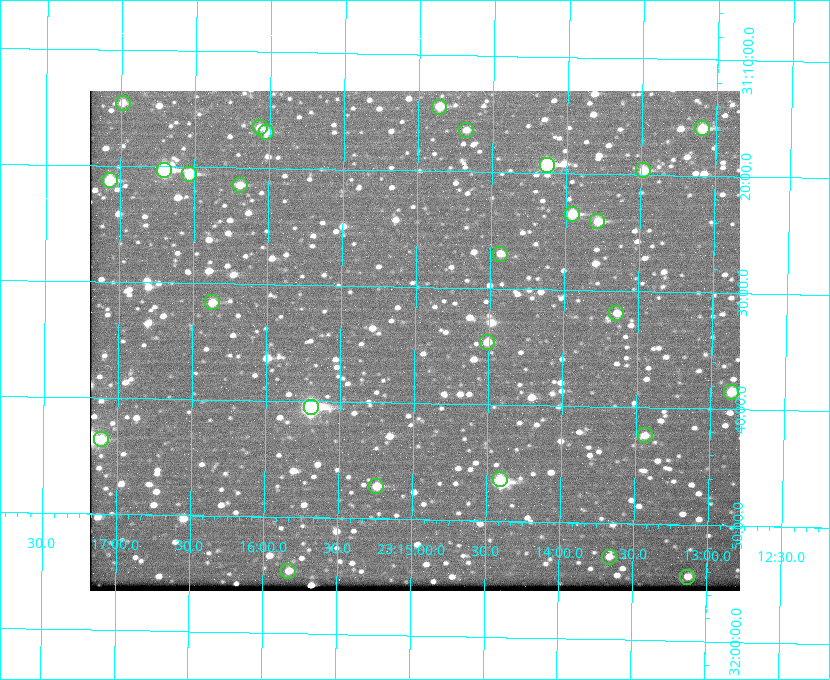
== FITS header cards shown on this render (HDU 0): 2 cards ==
NAXIS1  =                  650 / Width of table row in bytes
NAXIS2  =                  500 / Number of rows in table

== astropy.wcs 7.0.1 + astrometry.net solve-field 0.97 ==
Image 650 x 500 px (HDU 0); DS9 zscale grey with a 90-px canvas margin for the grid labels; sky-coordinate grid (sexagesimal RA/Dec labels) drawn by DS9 from the SOLVED WCS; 27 Tycho-2 reference stars matched to detected sources circled (green)
Header WCS: none
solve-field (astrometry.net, Tycho-2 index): SOLVED blind (the file carries no WCS)
Solved WCS: RA---TAN-SIP/DEC--TAN-SIP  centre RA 23:15:00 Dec +31:35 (348.75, +31.58 deg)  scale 5.17 arcsec/px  FOV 56.0' x 43.0'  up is +179 deg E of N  parity flipped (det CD > 0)
(file carries no celestial WCS; the grid is the blind solution)
Tycho-2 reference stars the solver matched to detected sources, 27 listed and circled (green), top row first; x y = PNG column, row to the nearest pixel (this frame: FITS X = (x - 90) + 1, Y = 500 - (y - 91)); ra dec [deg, ICRS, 3 dp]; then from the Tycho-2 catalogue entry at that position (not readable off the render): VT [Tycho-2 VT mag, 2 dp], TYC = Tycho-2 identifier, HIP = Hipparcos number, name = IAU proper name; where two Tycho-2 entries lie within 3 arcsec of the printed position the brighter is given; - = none
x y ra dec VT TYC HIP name
123 103 349.247 +31.243 11.65 2752-184-1 - -
439 107 348.716 +31.241 10.71 2751-1879-1 - -
260 127 349.017 +31.275 11.37 2752-138-1 - -
702 128 348.274 +31.265 10.04 2751-1349-1 - -
466 130 348.670 +31.274 11.52 2751-699-1 - -
266 132 349.005 +31.281 11.69 2752-129-1 - -
547 165 348.533 +31.321 8.95 2751-241-1 - -
164 170 349.176 +31.338 8.87 2752-38-1 - -
643 170 348.371 +31.327 10.64 2751-1121-1 - -
189 174 349.134 +31.344 10.32 2752-30-1 - -
110 180 349.268 +31.354 10.15 2752-13-1 - -
240 185 349.049 +31.358 11.45 2752-14-1 - -
572 214 348.489 +31.392 10.19 2751-871-1 - -
597 221 348.446 +31.401 10.83 2751-661-1 - -
500 254 348.609 +31.450 11.66 2751-603-1 - -
212 302 349.092 +31.527 11.51 2752-227-1 - -
616 313 348.411 +31.532 11.57 2751-1753-1 - -
487 342 348.628 +31.577 11.53 2751-2055-1 - -
731 392 348.216 +31.641 10.50 2751-2059-1 - -
311 407 348.924 +31.676 7.66 2752-472-1 114838 -
645 435 348.359 +31.706 12.06 2751-1215-1 - -
101 439 349.277 +31.726 11.07 2752-324-1 - -
500 479 348.603 +31.774 10.34 2751-877-1 - -
376 486 348.810 +31.787 10.96 2752-75-1 - -
609 557 348.416 +31.882 12.05 2755-227-1 - -
288 571 348.957 +31.910 11.45 2756-107-1 - -
687 577 348.282 +31.908 11.42 2755-221-1 - -